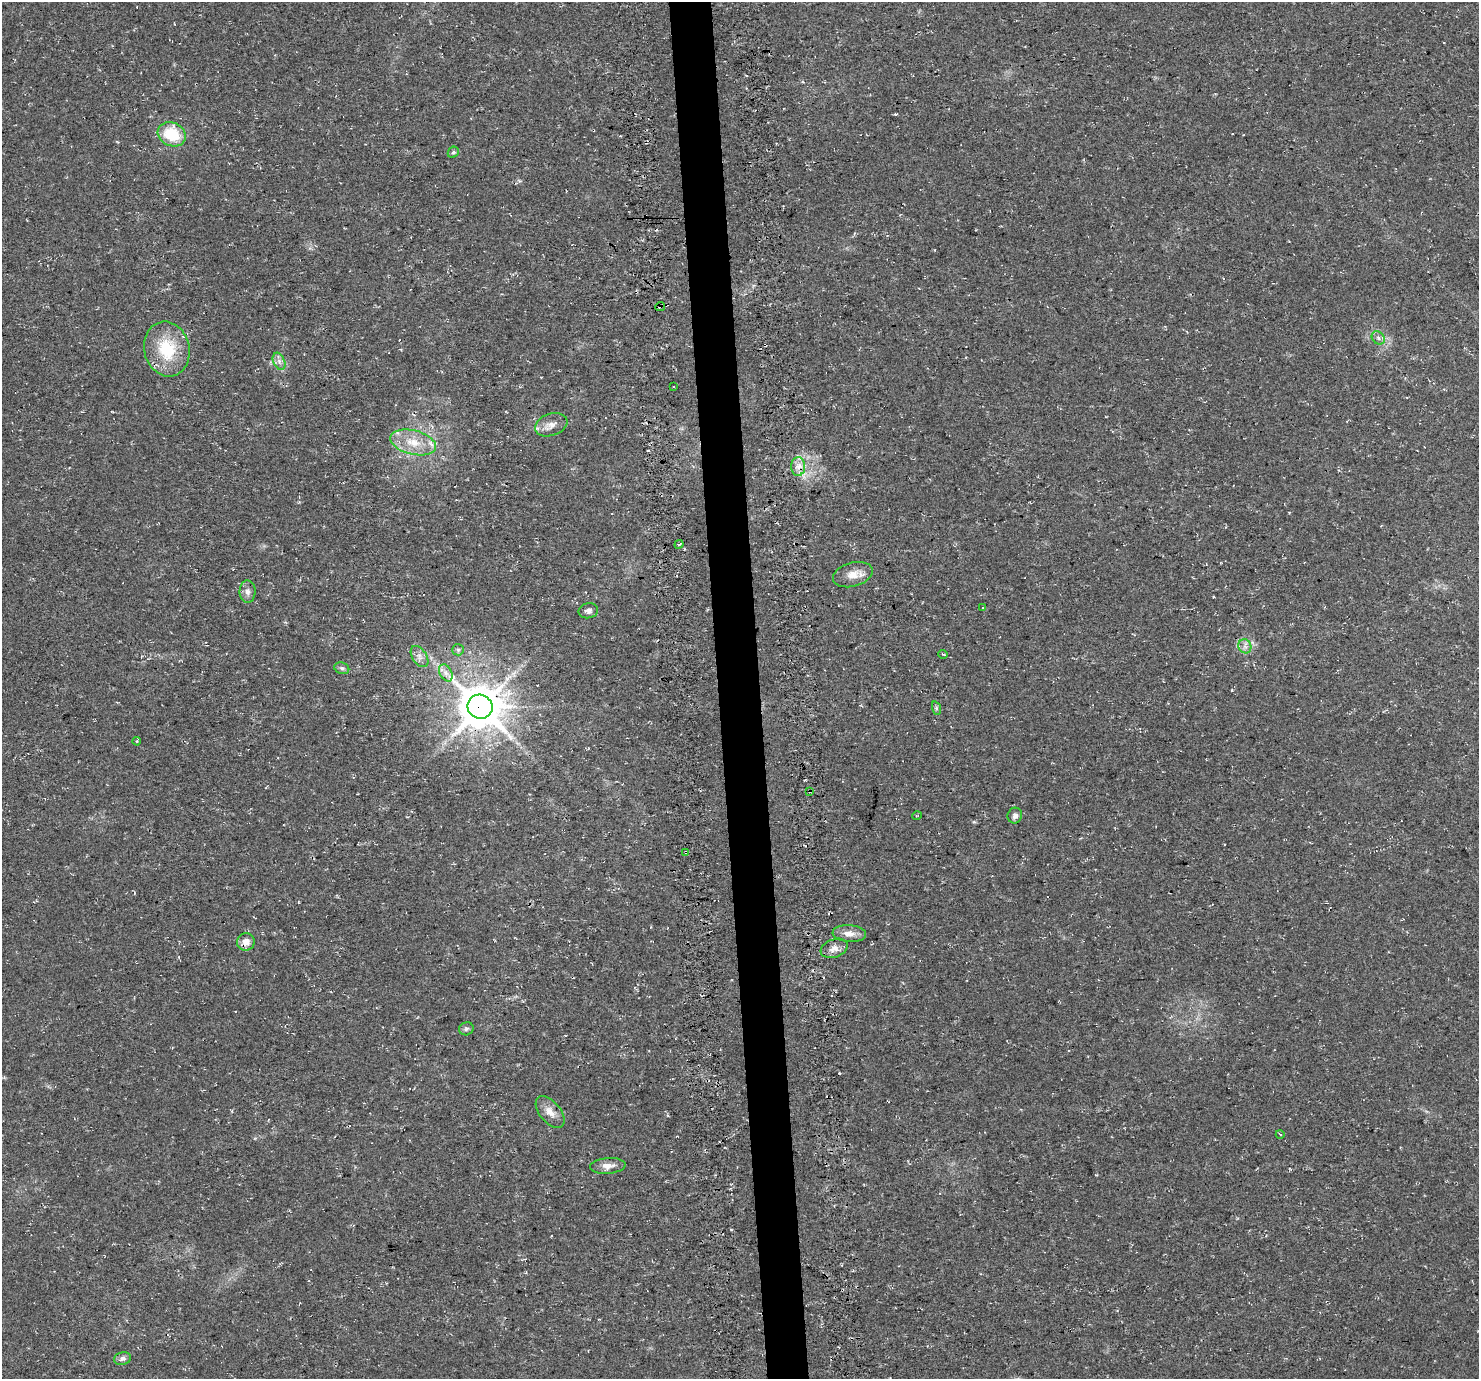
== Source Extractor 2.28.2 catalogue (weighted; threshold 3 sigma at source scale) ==
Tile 5 of 3 x 3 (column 2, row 2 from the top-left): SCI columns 1535-3011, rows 1417-2793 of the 4545 x 4172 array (HDU 1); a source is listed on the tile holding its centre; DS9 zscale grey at full resolution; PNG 1481 x 1381 px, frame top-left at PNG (2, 2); each listed source drawn as its Kron ellipse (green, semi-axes under 4 px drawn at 4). Shown black and unused: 3% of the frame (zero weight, under 3 of 4 exposures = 4% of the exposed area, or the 3 px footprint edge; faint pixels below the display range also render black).
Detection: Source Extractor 2.28.2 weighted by HDU 2 'WHT'; one run over the whole footprint, this tile lists its part. Background 0.0302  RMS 0.0057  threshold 0.0256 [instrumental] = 3 sigma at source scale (4.5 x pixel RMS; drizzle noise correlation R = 1.50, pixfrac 1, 0.0396/0.0396 arcsec/px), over >= 5 px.
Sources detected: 44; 5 cosmic-ray / hot-pixel residue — neither listed nor drawn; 3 inside a brighter listed object's ellipse — not listed separately; the other 36 listed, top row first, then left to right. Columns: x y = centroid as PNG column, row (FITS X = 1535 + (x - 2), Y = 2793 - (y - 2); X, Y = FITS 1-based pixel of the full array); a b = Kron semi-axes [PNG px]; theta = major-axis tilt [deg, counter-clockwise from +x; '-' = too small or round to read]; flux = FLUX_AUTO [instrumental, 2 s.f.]
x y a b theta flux
172 134 14 11 -25 22
453 152 6 5 - 1
660 306 5 3 - 0.85
1378 338 7 6 - 1.6
167 349 28 22 -76 27
279 361 9 5 -66 2.3
674 387 2 2 - 0.56
551 425 16 11 20 4.8
413 442 23 12 -14 13
798 466 9 7 88 3.6
679 544 5 3 - 1.2
853 575 20 12 16 7.3
247 592 11 8 -88 2.9
982 608 3 2 - 0.83
588 611 10 7 12 2.1
1245 646 7 6 - 2.2
458 650 6 5 - 0.99
943 654 5 3 - 0.61
419 656 12 7 -55 3.3
342 668 8 5 -20 1.4
446 673 9 6 -60 2.5
480 707 12 12 - 2000
936 708 7 4 -72 0.98
137 741 4 3 - 0.63
809 791 3 3 - 0.64
917 816 5 3 - 0.38
1015 816 8 7 - 2
686 852 3 3 - 1.1
849 934 17 8 -4 4.9
246 942 9 8 - 4.8
834 948 14 9 19 4
466 1029 7 6 - 1.4
550 1112 18 10 -50 5.8
1280 1134 4 3 - 0.4
608 1166 18 8 5 4.6
122 1359 9 6 13 2
Overlapping masked pixels (flux is a lower limit): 6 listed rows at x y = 660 306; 798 466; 480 707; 809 791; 686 852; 246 942
Unlisted compact peaks at least as high as the median listed source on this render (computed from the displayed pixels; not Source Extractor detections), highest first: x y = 1232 690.